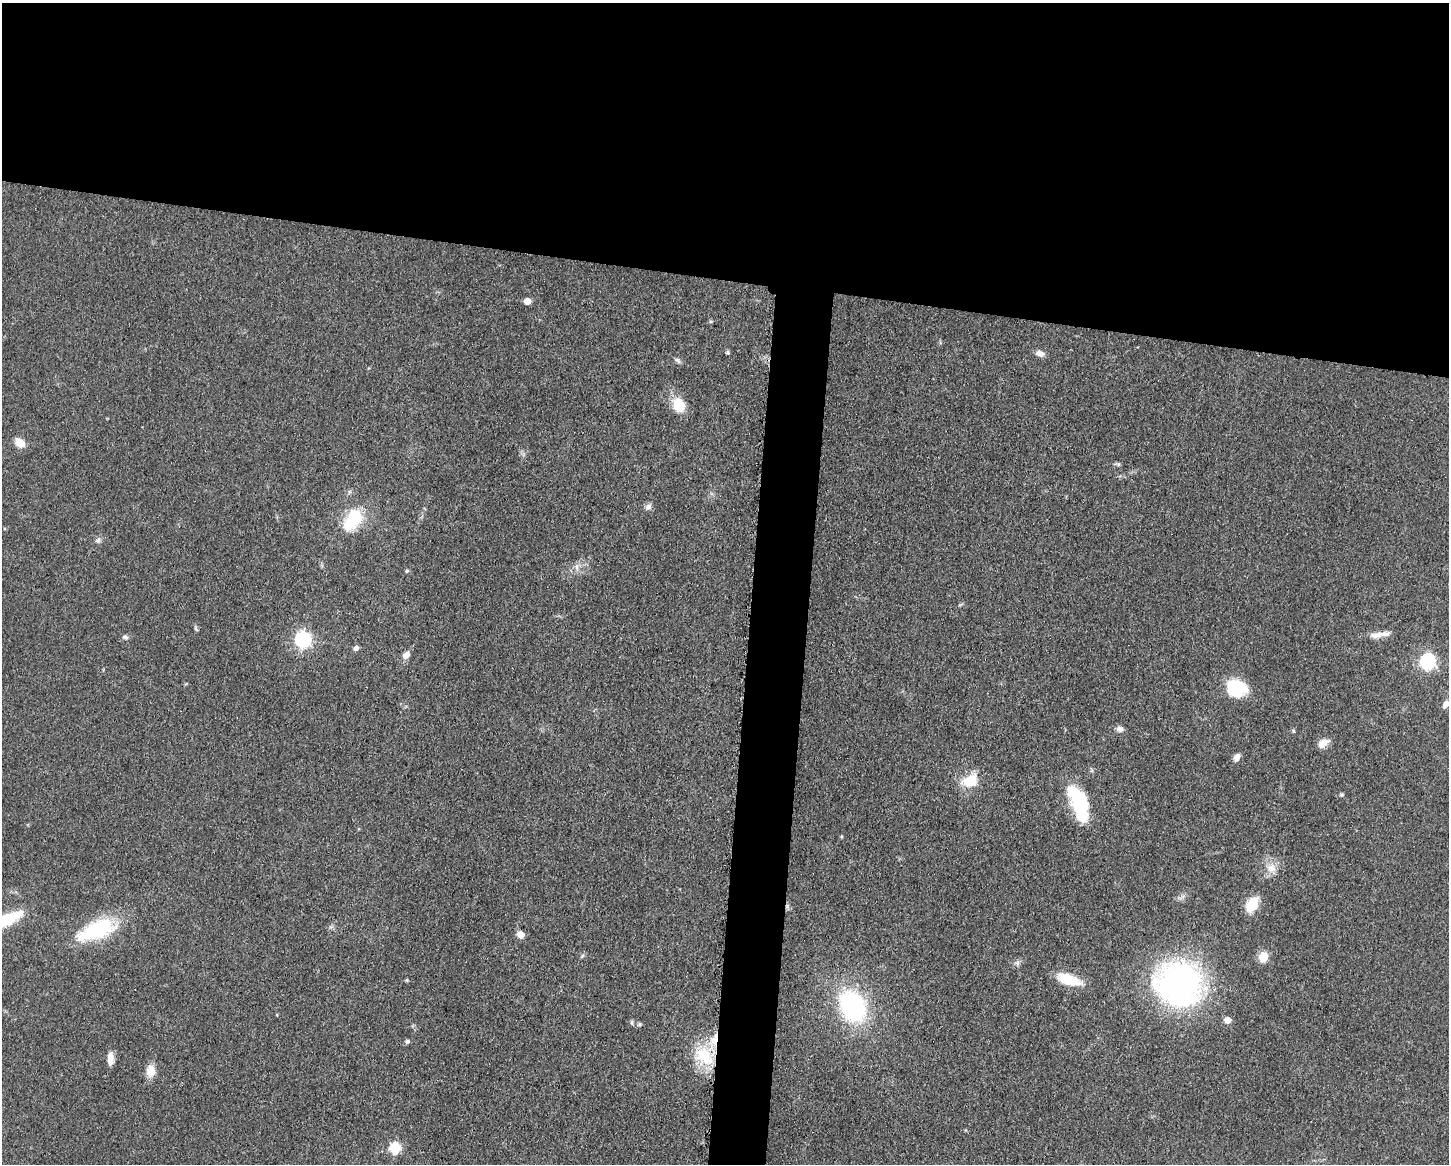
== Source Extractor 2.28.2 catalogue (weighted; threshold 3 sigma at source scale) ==
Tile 2 of 3 x 4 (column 2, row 1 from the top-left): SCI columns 1678-3124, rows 3492-4653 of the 4682 x 4654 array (HDU 1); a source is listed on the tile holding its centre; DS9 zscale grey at full resolution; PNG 1451 x 1166 px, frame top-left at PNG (2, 3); no overlay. Shown black and unused: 27% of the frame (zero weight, under 3 of 5 exposures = <1% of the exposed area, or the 3 px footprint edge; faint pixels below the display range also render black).
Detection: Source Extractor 2.28.2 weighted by HDU 2 'WHT'; one run over the whole footprint, this tile lists its part. Background 0.0607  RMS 0.0056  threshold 0.0251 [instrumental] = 3 sigma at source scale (4.5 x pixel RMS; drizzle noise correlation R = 1.50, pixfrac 1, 0.05/0.05 arcsec/px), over >= 5 px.
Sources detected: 49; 1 inside a brighter object's white glare — not listed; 1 inside a brighter listed object's ellipse — not listed separately; the other 47 listed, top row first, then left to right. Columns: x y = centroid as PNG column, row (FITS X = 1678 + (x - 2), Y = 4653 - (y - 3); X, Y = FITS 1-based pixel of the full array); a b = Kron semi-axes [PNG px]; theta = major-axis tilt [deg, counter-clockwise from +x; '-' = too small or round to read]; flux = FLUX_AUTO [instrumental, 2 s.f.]
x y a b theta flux
527 301 5 5 - 7.2
711 321 5 3 - 0.67
727 352 5 5 - 0.78
1040 353 10 7 -20 3.1
678 360 10 4 -42 1.3
678 405 16 12 -63 13
20 443 8 6 -35 11
1118 464 5 5 - 0.88
648 507 9 7 43 2.2
353 519 29 16 57 25
98 540 8 7 - 1.6
577 566 10 4 90 1.8
406 571 5 5 - 0.72
196 629 8 3 -71 0.89
1382 634 24 7 9 5.2
125 637 7 6 - 1.5
303 639 7 7 - 140
356 648 6 5 - 2
406 655 10 7 45 3.7
1428 661 7 7 - 120
1236 688 21 17 -12 25
1446 704 10 6 60 3.3
1120 729 8 6 -10 2.7
1323 743 12 8 36 5.4
1237 757 9 6 58 3
970 781 22 15 28 13
1342 795 6 5 - 0.9
1079 800 35 15 -63 36
1271 868 14 11 -14 5.9
1252 904 15 10 59 15
4 920 40 12 25 28
96 930 44 19 22 42
521 935 5 5 - 8.7
582 956 6 4 71 0.8
1263 957 9 8 - 9.4
1017 963 8 5 83 1.5
1069 980 27 11 -17 17
1179 984 43 40 -5 170
853 1006 27 21 -64 79
1228 1020 5 5 - 5.8
632 1022 6 4 89 0.83
639 1024 6 5 - 0.89
407 1041 6 5 - 1.2
704 1056 27 21 -41 24
110 1058 16 7 89 4
151 1071 12 9 80 7.3
395 1148 6 6 - 40
Isophote crosses this tile's border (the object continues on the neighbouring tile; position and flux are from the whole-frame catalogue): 2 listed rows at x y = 1446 704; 4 920